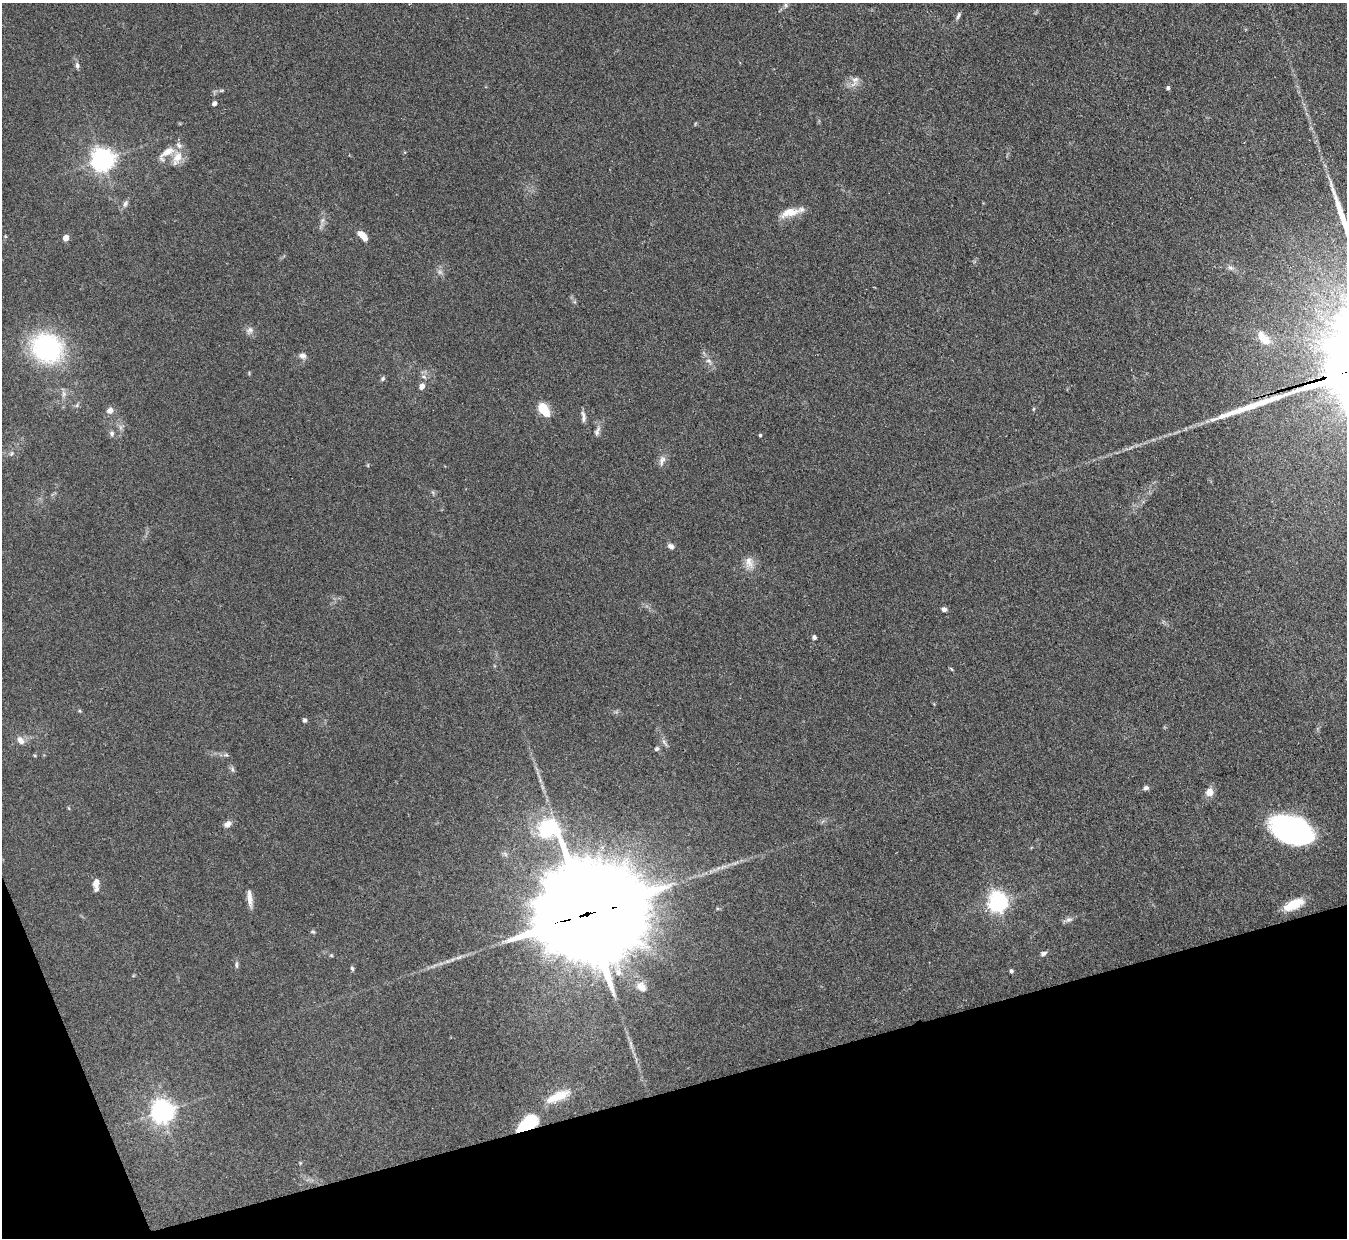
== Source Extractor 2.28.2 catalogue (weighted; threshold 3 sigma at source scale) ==
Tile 14 of 4 x 4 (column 2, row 4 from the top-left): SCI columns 1348-2692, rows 276-1511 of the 5386 x 5371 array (HDU 1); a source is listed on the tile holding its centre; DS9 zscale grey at full resolution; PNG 1349 x 1240 px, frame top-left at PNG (2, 3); no overlay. Shown black and unused: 14% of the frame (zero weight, under 3 of 4 exposures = <1% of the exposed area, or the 3 px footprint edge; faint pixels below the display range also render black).
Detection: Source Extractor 2.28.2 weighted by HDU 2 'WHT'; one run over the whole footprint, this tile lists its part. Background 0.111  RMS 0.0066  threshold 0.0298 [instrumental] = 3 sigma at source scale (4.5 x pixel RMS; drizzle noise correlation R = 1.50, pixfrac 1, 0.05/0.05 arcsec/px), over >= 5 px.
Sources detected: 77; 3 too faint to see at this stretch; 1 long thin detection or spike segment (spike, bleed or trail) — not listed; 1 inside a brighter listed object's ellipse — not listed separately; the other 72 listed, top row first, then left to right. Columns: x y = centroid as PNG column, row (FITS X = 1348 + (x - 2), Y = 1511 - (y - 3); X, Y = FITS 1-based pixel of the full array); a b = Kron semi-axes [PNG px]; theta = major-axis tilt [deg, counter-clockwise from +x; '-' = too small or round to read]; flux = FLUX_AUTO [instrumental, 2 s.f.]
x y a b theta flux
786 5 7 5 -49 1.3
958 16 11 5 69 1.8
77 66 8 5 -79 2
855 80 12 9 60 4.3
1168 88 4 3 - 1.6
214 103 5 4 - 1.8
166 153 31 10 41 9.3
177 158 20 10 68 8.6
102 160 7 7 - 550
125 204 11 6 64 2.2
790 212 27 10 14 10
322 220 8 5 70 2.1
362 235 11 6 -48 7.5
5 236 5 4 - 0.66
66 238 5 4 - 8.9
1230 268 9 6 -27 2.1
249 330 11 9 52 3
1264 338 21 10 -48 8.7
47 348 30 26 -30 96
302 356 11 7 -11 2.8
709 361 10 6 -42 2.9
383 379 7 5 47 1.3
422 386 7 5 62 3.7
77 405 6 4 72 1
543 409 10 6 -54 29
1033 409 6 3 70 0.71
110 410 8 7 - 3.6
583 416 16 5 -81 2.7
597 431 15 7 68 3
112 434 8 6 -71 1.9
760 435 4 3 - 0.87
11 454 7 4 59 1.1
662 461 17 7 73 3.8
368 465 5 3 - 0.59
671 546 8 6 -38 2.7
749 563 18 11 -70 6.7
944 609 7 6 - 1.8
814 637 4 4 - 2.3
951 669 8 3 -45 0.72
305 720 5 5 - 1.4
21 740 10 7 -55 4.3
664 743 13 4 -52 1.8
656 749 6 5 - 1.2
226 755 8 4 7 1.4
35 756 5 3 - 0.59
233 769 8 4 -81 1.3
1146 788 7 5 3 1.8
1209 792 11 10 - 5
227 824 10 7 35 3.3
1292 830 36 21 -20 150
723 867 11 4 32 2.3
96 884 14 6 89 4.9
250 898 22 6 -84 5.1
997 902 8 7 - 350
1294 904 22 9 25 16
588 913 39 26 12 26000
1068 920 13 6 21 2.4
313 932 7 4 -17 0.97
1043 953 9 6 17 1.8
331 955 5 4 - 0.71
459 957 10 4 30 1.9
447 961 8 4 0 1.6
236 964 12 4 -90 1.4
352 968 6 4 -72 1.1
1011 971 4 4 - 1.2
133 976 6 3 19 0.6
641 987 14 11 -40 5.9
631 1044 15 4 -79 2.6
558 1096 31 10 23 16
162 1112 8 7 - 550
528 1123 23 11 37 35
300 1163 5 4 - 0.63
Overlapping masked pixels (flux is a lower limit): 2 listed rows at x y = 588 913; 528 1123